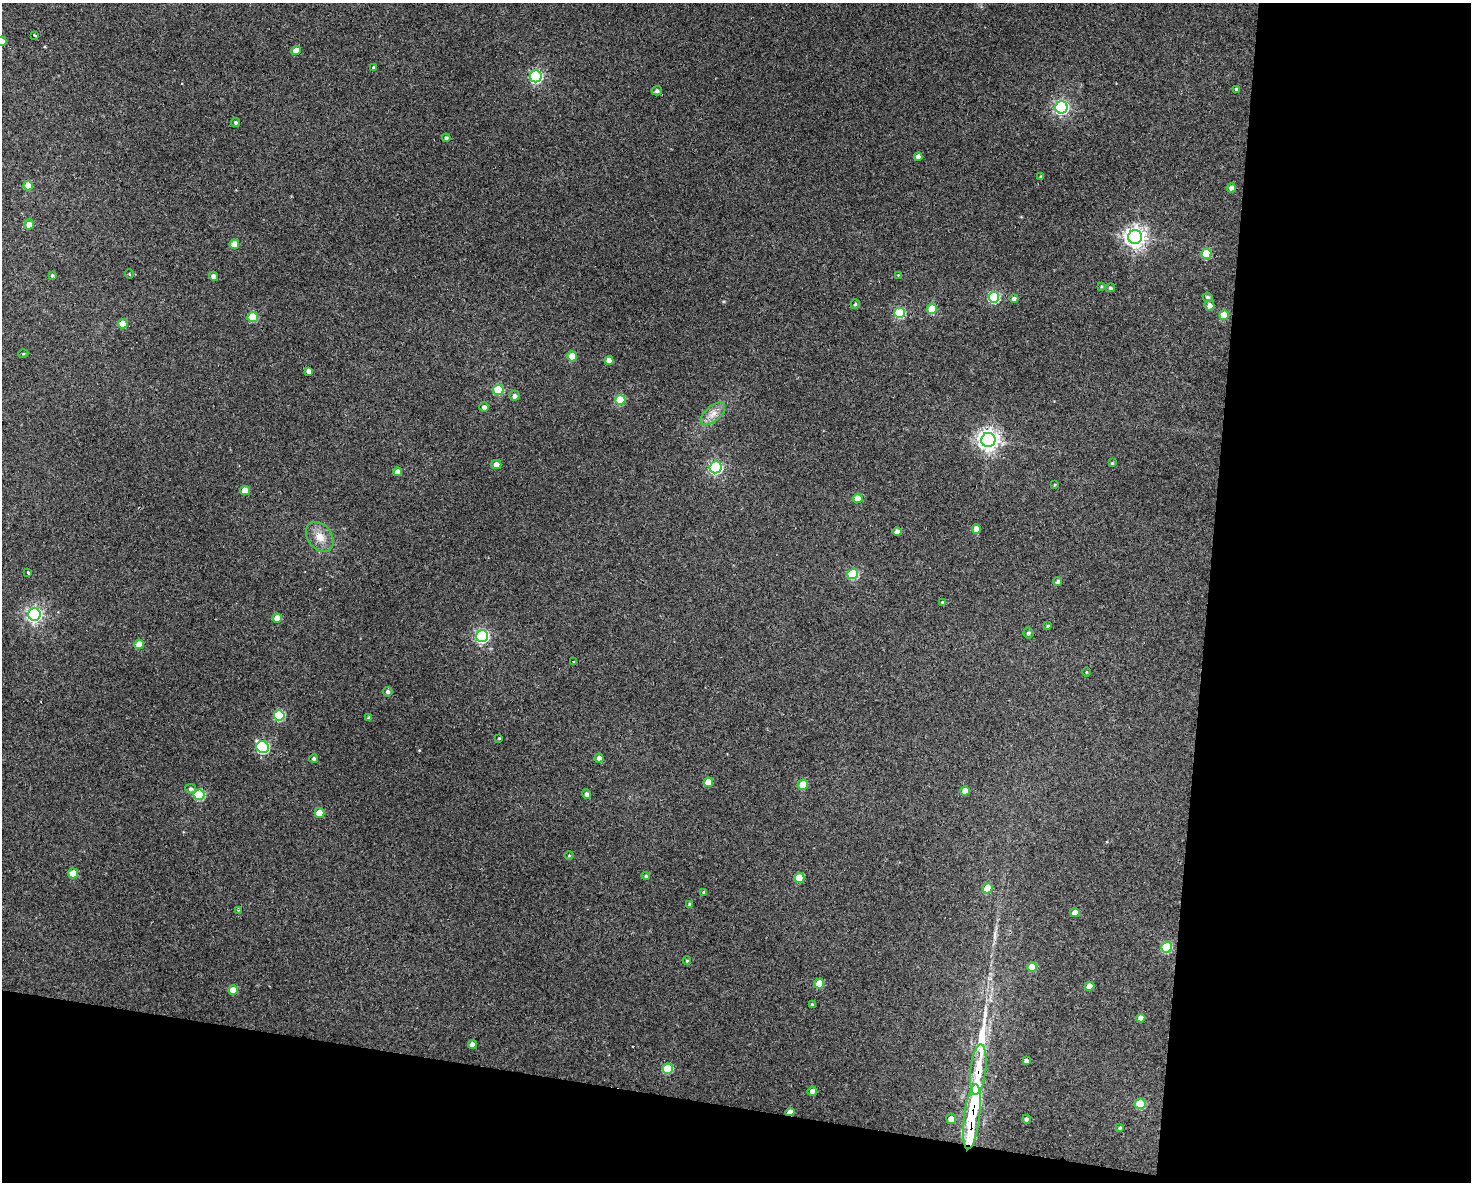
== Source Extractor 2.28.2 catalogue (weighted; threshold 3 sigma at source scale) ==
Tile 12 of 3 x 4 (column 3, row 4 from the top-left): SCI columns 3047-4515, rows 1-1180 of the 4742 x 4720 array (HDU 1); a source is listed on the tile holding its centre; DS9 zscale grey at full resolution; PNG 1473 x 1184 px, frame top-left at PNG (2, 3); each listed source drawn as its Kron ellipse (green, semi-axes under 4 px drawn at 4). Shown black and unused: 25% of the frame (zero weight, under 3 of 4 exposures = <1% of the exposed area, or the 3 px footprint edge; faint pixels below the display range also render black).
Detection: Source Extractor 2.28.2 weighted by HDU 2 'WHT'; one run over the whole footprint, this tile lists its part. Background 0.125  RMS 0.0065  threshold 0.0292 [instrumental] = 3 sigma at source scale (4.5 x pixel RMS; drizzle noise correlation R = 1.50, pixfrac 1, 0.05/0.05 arcsec/px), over >= 5 px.
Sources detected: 111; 1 cosmic-ray / hot-pixel residue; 2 long thin detections or spike segments (spike, bleed or trail) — neither listed nor drawn; the other 108 listed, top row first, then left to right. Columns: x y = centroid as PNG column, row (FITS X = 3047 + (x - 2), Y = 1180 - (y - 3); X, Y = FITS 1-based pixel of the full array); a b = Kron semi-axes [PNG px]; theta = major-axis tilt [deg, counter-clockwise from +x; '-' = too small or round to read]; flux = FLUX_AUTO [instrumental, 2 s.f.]
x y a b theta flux
34 35 3 3 - 3
2 41 5 4 - 3.6
296 51 4 4 - 8.2
373 67 3 3 - 0.72
536 76 6 6 - 100
1236 89 4 4 - 1.2
657 91 5 4 - 1.5
1061 107 6 6 - 130
236 122 4 4 - 1.3
446 138 4 4 - 1.5
918 157 4 4 - 3.3
1041 177 3 3 - 1
28 185 5 4 - 10
1231 188 4 4 - 2.6
29 225 5 5 - 5.1
1135 237 7 7 - 410
234 244 5 4 - 6.9
1206 254 5 5 - 21
129 274 4 3 - 0.49
898 275 4 4 - 0.46
52 276 4 4 - 1.1
213 276 4 4 - 2.3
1101 286 3 3 - 0.64
1110 288 5 4 - 1.1
994 297 5 5 - 46
1208 297 5 4 - 1.5
1014 298 4 4 - 2
855 304 4 4 - 0.96
1209 305 5 5 - 2.7
932 309 5 5 - 21
900 313 5 5 - 43
1224 315 5 5 - 19
253 317 5 5 - 27
123 324 5 5 - 8.5
23 354 5 3 - 0.58
572 356 5 5 - 12
609 360 4 4 - 4.9
309 371 4 4 - 2.9
498 390 5 5 - 27
514 396 5 5 - 2.3
620 400 5 5 - 28
484 407 4 4 - 2.3
713 414 15 7 42 5.3
988 440 7 7 - 400
1112 463 4 4 - 0.73
496 464 5 4 - 4.2
716 467 6 6 - 100
398 472 4 4 - 3.5
1055 485 4 2 - 0.55
245 491 5 4 - 8.2
858 498 5 4 - 8.1
976 529 5 4 - 6.3
897 532 4 4 - 3.3
320 537 17 12 -52 7.7
28 573 3 2 - 1.2
853 574 5 5 - 45
1058 581 4 4 - 1.4
942 602 4 3 - 0.69
34 614 6 6 - 170
277 618 4 4 - 7
1048 626 4 3 - 0.66
1028 633 5 5 - 1.6
482 636 6 6 - 110
139 644 5 4 - 8.2
573 661 2 2 - 0.63
1086 672 5 3 - 0.56
388 692 5 4 - 1.6
279 715 5 5 - 41
369 718 4 3 - 1.4
499 738 3 3 - 0.55
263 747 6 6 - 76
314 758 4 4 - 1.2
599 758 4 4 - 2.5
708 782 5 4 - 11
803 785 5 5 - 13
191 789 5 5 - 1.6
965 791 4 4 - 5.4
586 794 5 4 - 2.1
199 795 5 5 - 37
319 813 5 5 - 9.9
569 855 5 3 - 0.64
73 873 5 5 - 12
646 876 4 4 - 1.1
799 878 5 5 - 19
987 888 5 5 - 11
704 892 4 3 - 1.1
690 904 3 3 - 1.2
238 910 3 2 - 0.68
1075 912 4 4 - 5.4
1167 947 5 5 - 31
687 961 4 3 - 0.79
1032 967 5 5 - 13
819 984 5 5 - 12
1090 986 5 4 - 6.4
233 990 5 4 - 10
812 1005 4 3 - 1.3
1141 1018 4 4 - 3.4
472 1044 4 4 - 3.1
1026 1061 4 4 - 2
668 1069 5 5 - 28
978 1070 25 8 84 15
812 1091 5 4 - 3.1
1140 1104 5 5 - 27
790 1112 4 4 - 4.8
972 1117 33 8 83 22
951 1119 5 4 - 4.2
1026 1119 4 4 - 1.4
1120 1128 4 4 - 0.95
Overlapping masked pixels (flux is a lower limit): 3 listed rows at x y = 978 1070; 790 1112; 972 1117
Isophote crosses this tile's border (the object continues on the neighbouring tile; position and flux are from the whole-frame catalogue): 1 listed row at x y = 2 41